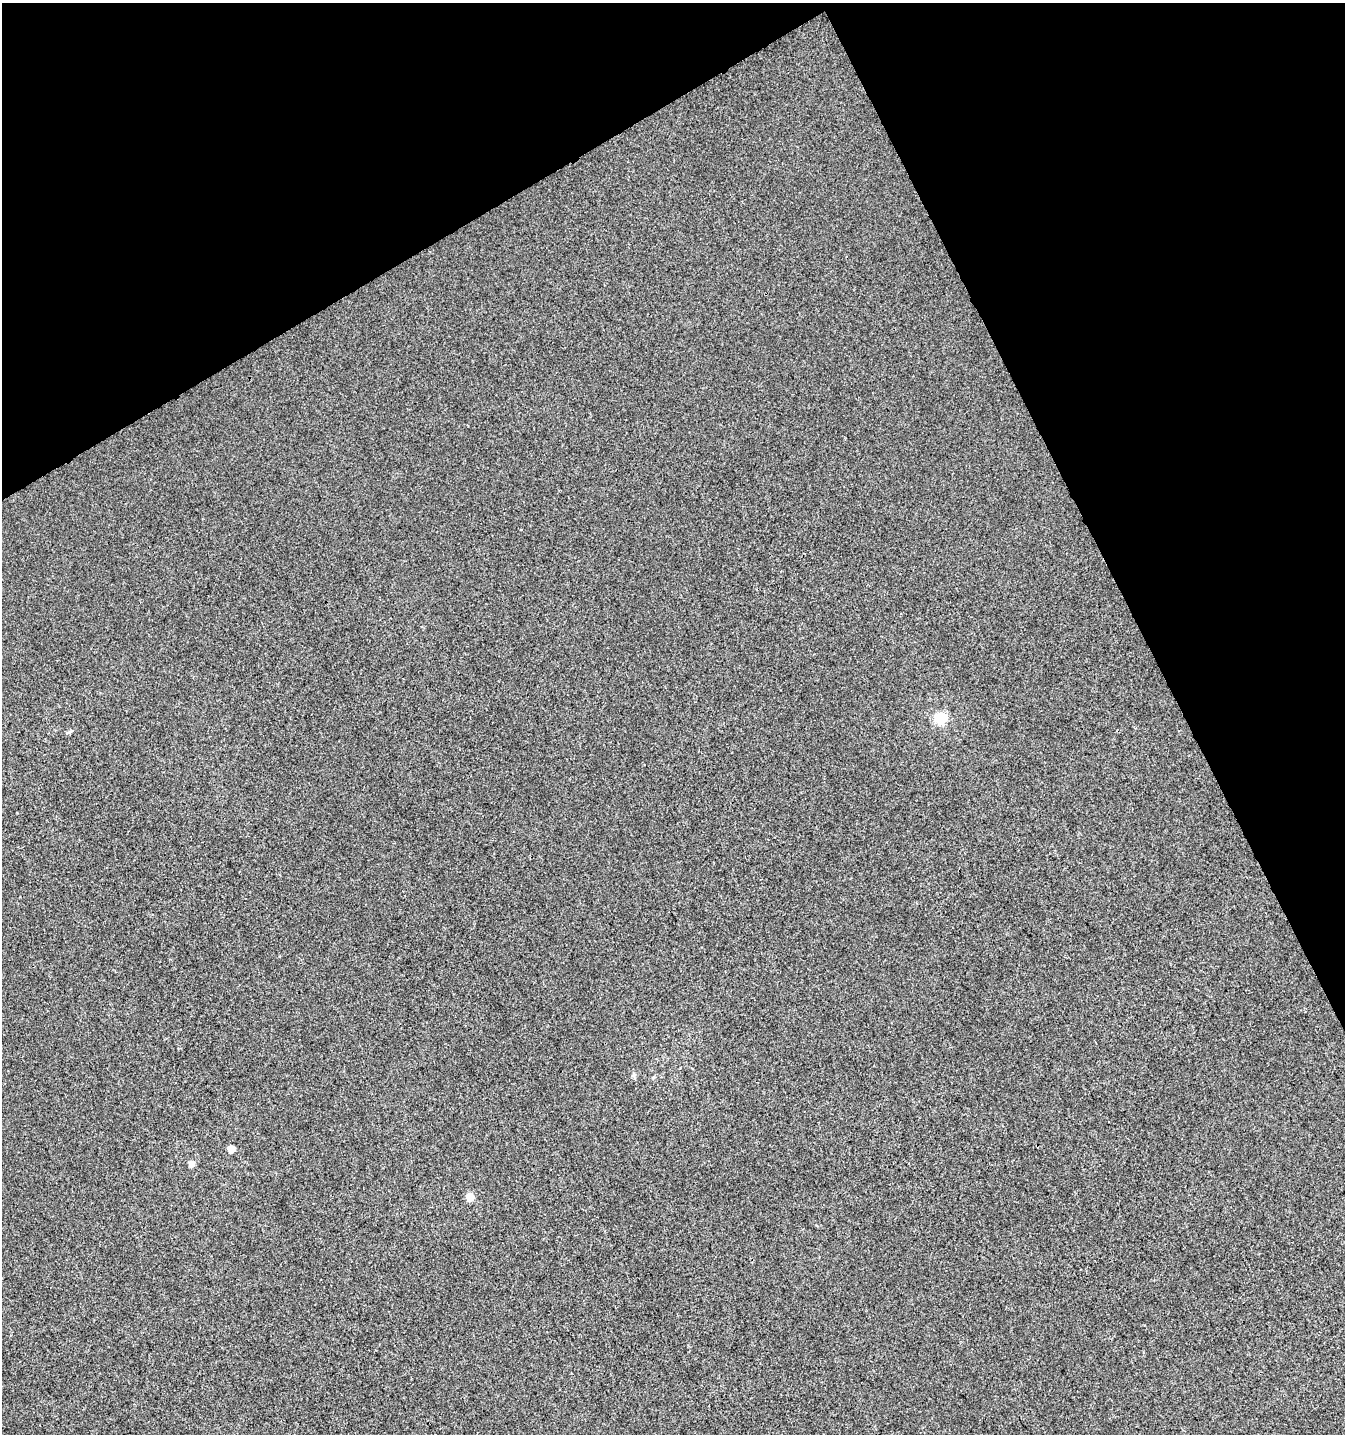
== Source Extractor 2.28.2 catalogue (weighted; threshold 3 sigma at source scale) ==
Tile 3 of 4 x 4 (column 3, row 1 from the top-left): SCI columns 2879-4221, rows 4349-5780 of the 5696 x 5835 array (HDU 1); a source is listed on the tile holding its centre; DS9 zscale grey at full resolution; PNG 1347 x 1436 px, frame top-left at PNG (2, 3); no overlay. Shown black and unused: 25% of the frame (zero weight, under 3 of 4 exposures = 5% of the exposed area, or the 3 px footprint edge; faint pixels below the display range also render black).
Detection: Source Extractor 2.28.2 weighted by HDU 2 'WHT'; one run over the whole footprint, this tile lists its part. Background -4.85e-06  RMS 0.0049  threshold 0.0221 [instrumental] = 3 sigma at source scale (4.5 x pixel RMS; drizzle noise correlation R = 1.50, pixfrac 1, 0.0396/0.0396 arcsec/px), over >= 5 px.
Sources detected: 5; all 5 listed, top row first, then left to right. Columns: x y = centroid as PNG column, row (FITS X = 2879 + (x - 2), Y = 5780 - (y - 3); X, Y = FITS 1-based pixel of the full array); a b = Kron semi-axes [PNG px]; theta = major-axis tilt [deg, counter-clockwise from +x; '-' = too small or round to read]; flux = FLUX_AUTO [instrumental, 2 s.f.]
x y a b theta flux
940 718 6 6 - 47
653 1077 6 4 2 0.57
231 1149 5 5 - 7.6
191 1164 5 4 - 4.7
470 1197 5 5 - 12